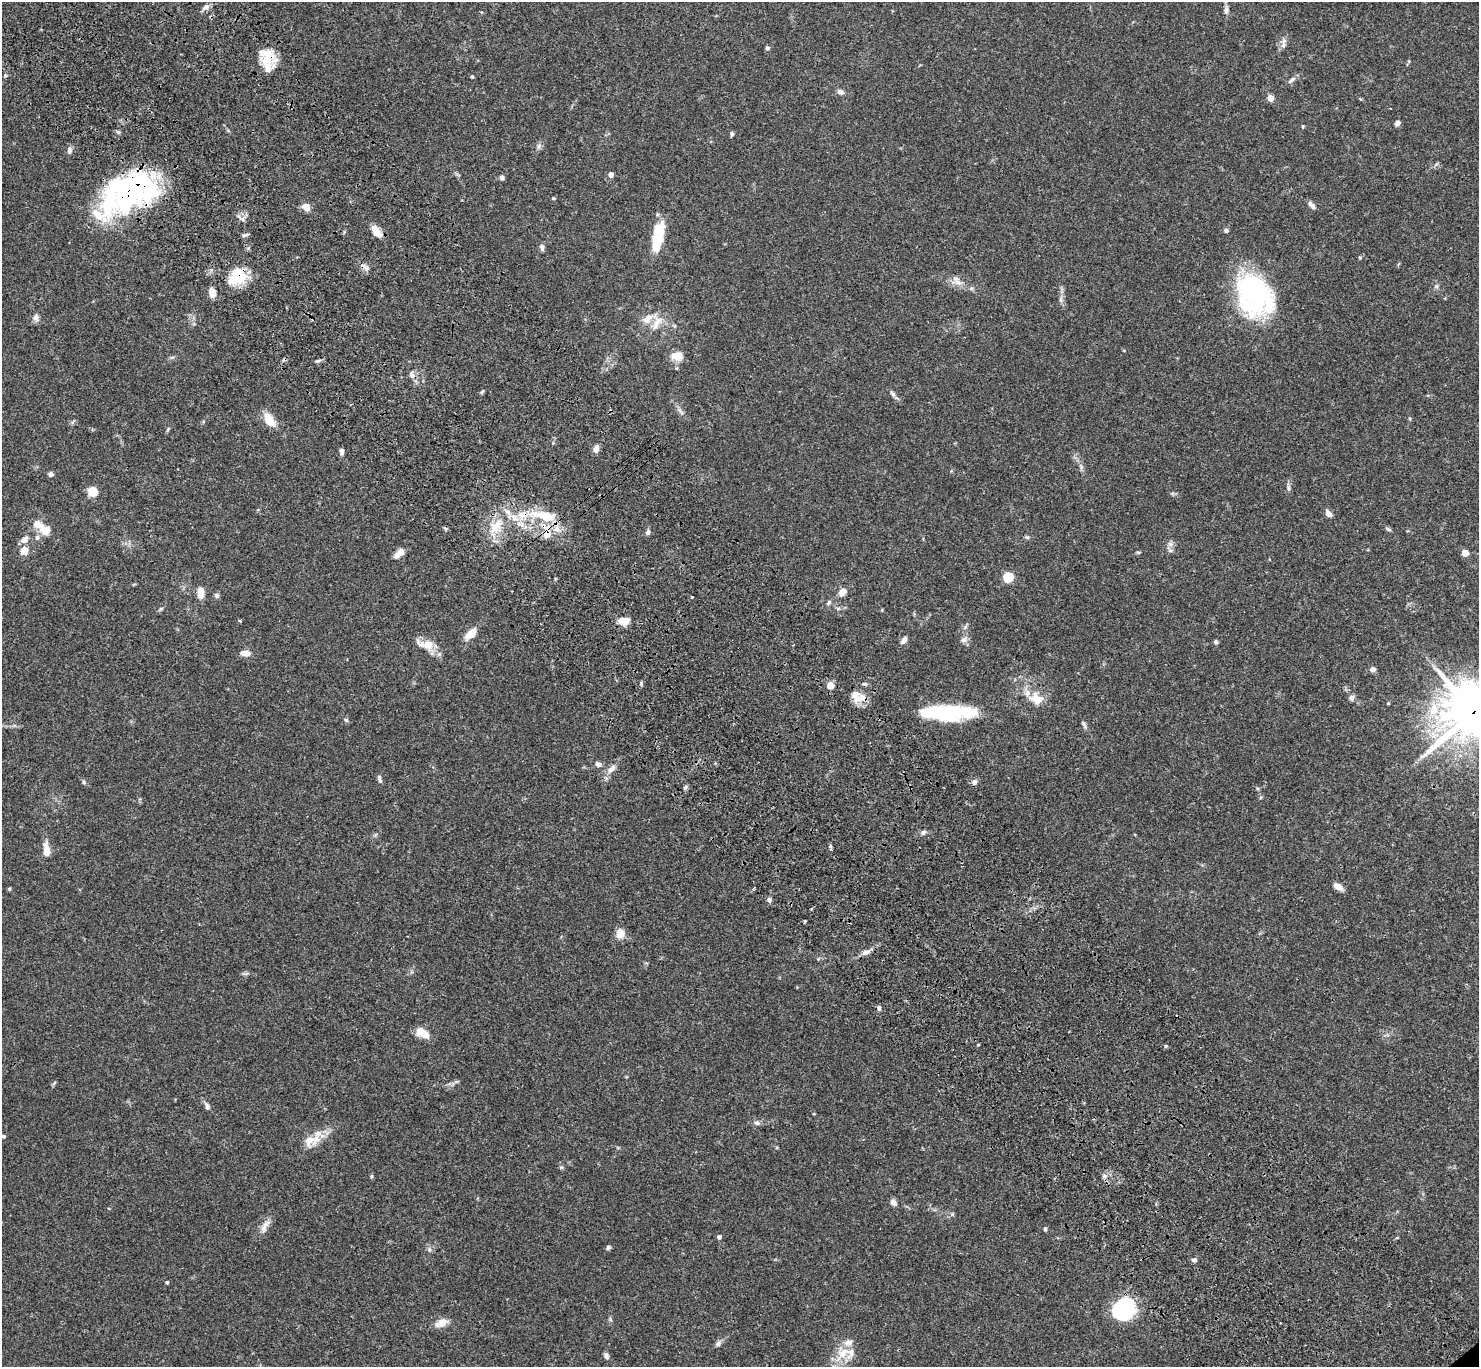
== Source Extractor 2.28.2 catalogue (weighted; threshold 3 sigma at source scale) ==
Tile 11 of 4 x 4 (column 3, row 3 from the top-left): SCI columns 3053-4529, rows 1609-2973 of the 6107 x 6088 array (HDU 1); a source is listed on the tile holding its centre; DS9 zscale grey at full resolution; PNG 1481 x 1369 px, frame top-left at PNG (2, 2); no overlay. Shown black and unused: <1% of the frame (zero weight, under 3 of 4 exposures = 6% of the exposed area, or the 3 px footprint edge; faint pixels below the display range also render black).
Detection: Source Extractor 2.28.2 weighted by HDU 2 'WHT'; one run over the whole footprint, this tile lists its part. Background 0.0643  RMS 0.0058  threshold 0.0261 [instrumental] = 3 sigma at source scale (4.5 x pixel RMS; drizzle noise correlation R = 1.50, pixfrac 1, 0.05/0.05 arcsec/px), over >= 5 px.
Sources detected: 149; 3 inside a brighter object's white glare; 3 cosmic-ray / hot-pixel residue — not listed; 15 inside a brighter listed object's ellipse — not listed separately; the other 128 listed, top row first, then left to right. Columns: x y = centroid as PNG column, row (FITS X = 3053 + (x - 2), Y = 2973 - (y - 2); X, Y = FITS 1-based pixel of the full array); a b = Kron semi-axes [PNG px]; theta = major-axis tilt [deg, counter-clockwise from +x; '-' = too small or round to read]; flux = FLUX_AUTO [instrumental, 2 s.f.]
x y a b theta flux
206 7 9 7 38 2.4
1226 9 10 6 -87 2.3
1283 45 11 7 67 2.3
767 48 5 5 - 1.2
267 57 20 18 -76 13
5 75 5 4 - 0.83
472 76 4 3 - 1.1
1292 80 13 5 40 1.9
840 92 8 6 -21 2.2
1270 98 4 4 - 8.7
1397 123 6 5 - 2.1
118 132 6 4 -43 0.88
732 134 6 4 89 1.1
539 146 7 4 70 1.2
69 150 11 5 82 1.7
611 175 4 4 - 3.8
502 178 6 5 - 1.5
134 189 66 24 54 84
554 198 4 3 - 0.7
1311 205 11 5 -48 2.4
306 207 8 6 -41 5.9
242 219 11 3 -28 1.2
1226 230 5 5 - 1.2
376 231 17 8 -53 5.7
657 239 34 11 77 20
542 247 9 5 -84 1.6
238 278 25 14 32 15
958 282 13 7 -24 3.9
971 289 6 4 20 0.87
212 293 7 5 -79 7.7
1254 295 48 34 -56 90
36 317 10 8 78 2.3
657 322 24 12 71 7.8
677 356 11 9 4 7.8
172 357 7 4 19 0.92
317 361 8 4 13 1
676 368 4 4 - 0.72
412 375 13 5 -77 2.3
482 392 6 4 58 0.77
893 393 10 5 -58 1.7
680 411 14 2 -49 1.4
269 420 15 9 -59 10
168 429 6 3 72 0.74
596 448 10 6 75 2.9
341 451 8 5 -85 1.8
51 474 5 5 - 2
1289 488 10 4 -86 1.4
93 492 10 8 -41 8.4
1328 514 9 6 -50 2.7
546 517 35 14 -11 22
37 524 13 9 -24 4.9
496 526 25 16 55 16
1388 529 7 5 -19 1
45 530 5 5 - 29
648 532 7 5 64 1.4
547 533 16 11 71 7.4
37 537 7 6 - 1.6
1027 537 6 5 - 0.94
1170 544 8 5 -44 1.7
24 551 13 10 65 4.7
1138 552 6 3 -18 0.57
399 553 15 7 39 4.4
1465 553 5 4 - 9.6
1008 577 5 5 - 35
842 592 10 7 56 4.3
201 593 12 7 -87 5.4
217 596 6 6 - 1.5
692 597 2 2 - 0.46
829 602 7 5 74 1.2
161 609 6 4 31 0.83
240 620 4 3 - 0.69
624 621 12 7 -3 7.7
471 634 15 8 40 7.6
904 640 9 5 53 2.5
964 640 10 7 25 2.3
1216 642 5 5 - 1.2
426 644 23 11 -15 8.4
244 653 11 6 -7 4.5
1373 669 6 5 - 2.2
641 684 6 4 -74 0.78
830 686 7 7 - 4.9
858 696 24 12 -27 7.8
1351 698 7 7 - 1.9
1036 699 19 14 -28 9.5
1388 703 4 3 - 0.5
1433 710 18 12 72 12
950 712 49 16 -1 45
1474 712 23 21 26 2000
346 720 6 4 -44 0.84
1084 724 10 5 -60 1.3
598 764 9 7 -34 2
611 769 14 7 42 3.9
380 780 11 4 -74 1.4
84 782 5 5 - 0.82
975 782 8 6 73 1.8
685 787 6 5 - 1.1
923 832 6 5 - 1.4
830 846 5 5 - 0.86
46 850 18 7 -86 6
1338 886 10 6 -35 4.3
9 889 6 3 72 0.57
753 889 5 3 - 0.83
769 900 7 5 -86 1.5
811 909 4 3 - 0.57
805 921 3 2 - 0.82
620 934 10 9 - 6.2
866 952 11 6 22 2.9
422 1033 15 8 -32 8.9
978 1045 4 3 - 0.5
207 1106 10 5 -64 2.1
757 1123 8 7 - 1.9
3 1136 5 4 - 0.84
311 1140 30 14 20 9.3
371 1176 6 4 89 0.68
893 1202 8 6 -50 2.3
952 1214 6 5 - 0.92
265 1227 23 7 58 4.4
1045 1229 5 4 - 1
719 1237 4 4 - 1.8
608 1247 6 5 - 1.1
1194 1260 5 5 - 1.8
167 1282 4 3 - 0.88
1124 1309 21 17 49 59
610 1319 6 4 -72 0.81
441 1323 16 9 29 5.1
718 1343 9 6 51 1.6
843 1353 21 13 30 10
606 1356 9 6 -71 1.5
Overlapping masked pixels (flux is a lower limit): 7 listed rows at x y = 267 57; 134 189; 238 278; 496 526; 547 533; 858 696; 1474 712
Isophote crosses this tile's border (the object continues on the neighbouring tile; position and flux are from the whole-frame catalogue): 1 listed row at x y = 1474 712